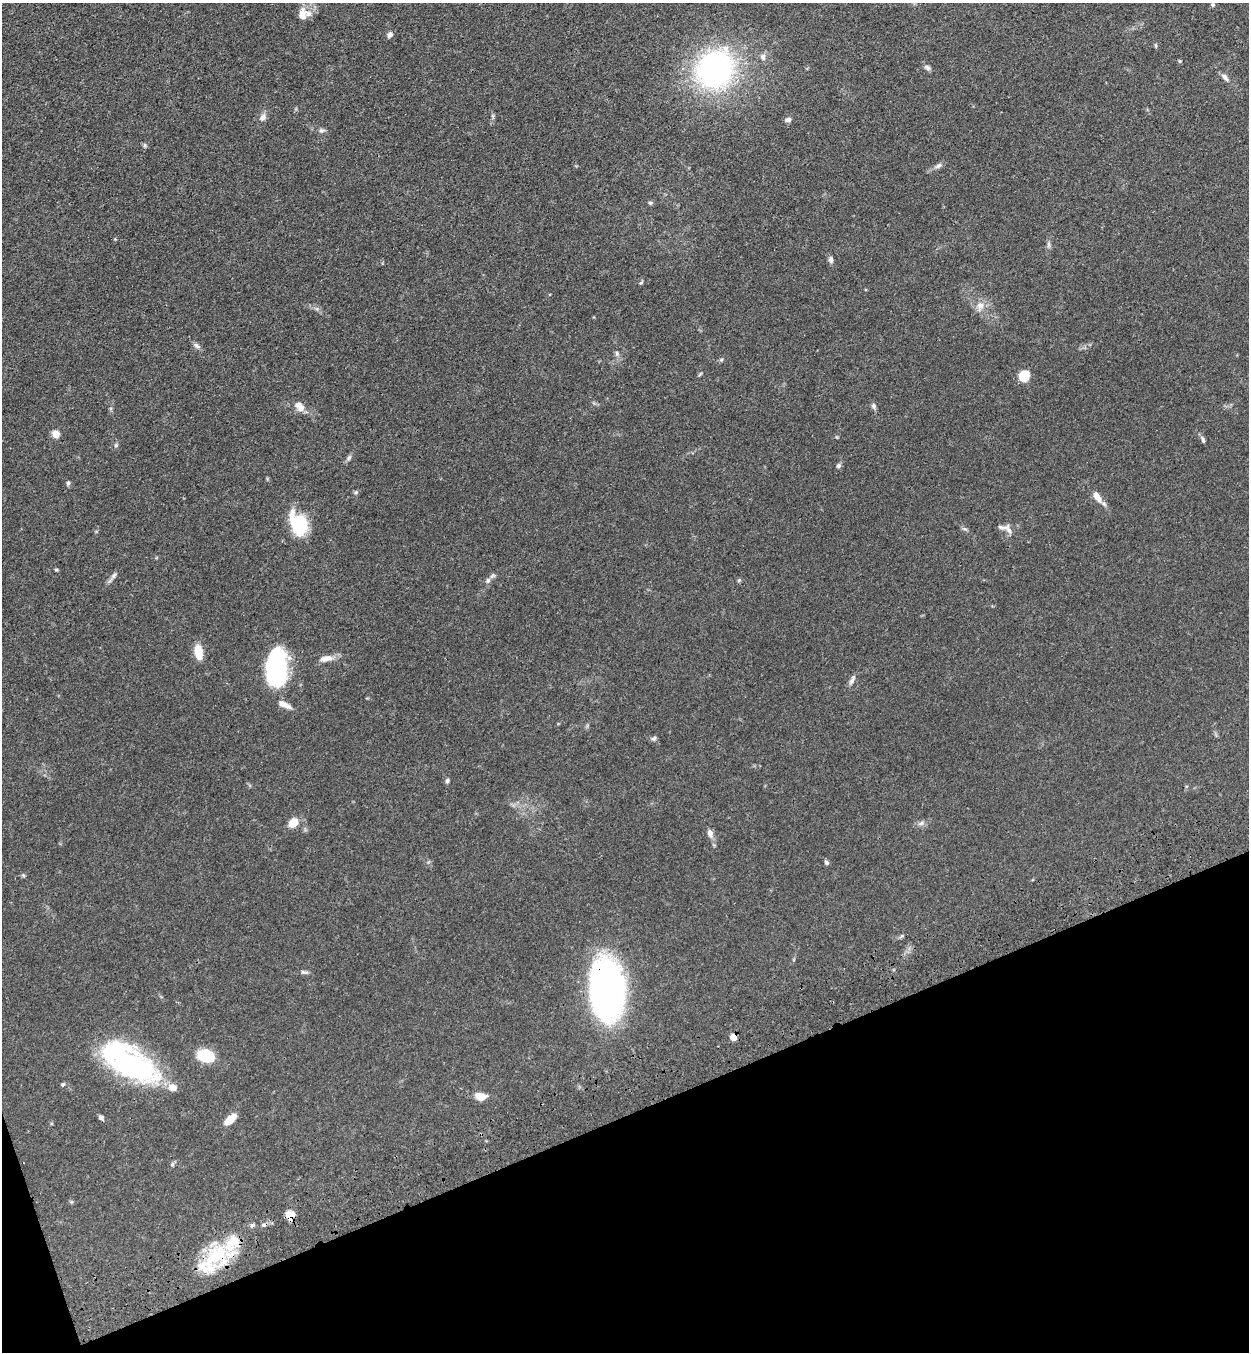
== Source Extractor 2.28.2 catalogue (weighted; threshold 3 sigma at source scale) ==
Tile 14 of 4 x 4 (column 2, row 4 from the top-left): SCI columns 1452-2698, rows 115-1464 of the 5522 x 5630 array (HDU 1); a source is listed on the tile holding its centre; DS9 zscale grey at full resolution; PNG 1251 x 1354 px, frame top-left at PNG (2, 3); no overlay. Shown black and unused: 18% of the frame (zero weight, under 3 of 4 exposures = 6% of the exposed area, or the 3 px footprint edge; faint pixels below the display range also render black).
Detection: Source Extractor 2.28.2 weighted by HDU 2 'WHT'; one run over the whole footprint, this tile lists its part. Background 0.0704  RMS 0.0041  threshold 0.0184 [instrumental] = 3 sigma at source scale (4.5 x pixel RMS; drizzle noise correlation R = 1.50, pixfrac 1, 0.05/0.05 arcsec/px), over >= 5 px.
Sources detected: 77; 4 inside a brighter object's white glare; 1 cosmic-ray / hot-pixel residue — not listed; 6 inside a brighter listed object's ellipse — not listed separately; the other 66 listed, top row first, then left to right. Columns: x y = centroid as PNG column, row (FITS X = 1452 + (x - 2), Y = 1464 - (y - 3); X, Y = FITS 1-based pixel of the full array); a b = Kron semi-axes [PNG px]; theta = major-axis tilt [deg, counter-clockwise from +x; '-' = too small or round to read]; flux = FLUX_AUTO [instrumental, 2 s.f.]
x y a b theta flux
1213 5 5 5 - 0.65
302 14 17 10 86 3.9
390 35 9 6 62 1.2
1156 45 7 3 -81 0.52
763 57 9 7 90 1.6
1180 61 5 4 - 0.48
927 67 9 6 -34 1.2
715 69 52 45 53 87
1225 77 13 6 -47 1.6
492 116 7 4 -89 0.66
263 117 10 7 60 1.9
788 120 8 6 14 1.2
322 130 8 6 10 1
145 145 6 4 89 0.61
938 166 11 6 28 1.4
650 203 6 5 - 0.66
1048 245 9 4 -82 0.92
831 259 9 6 -89 1.2
641 283 7 4 33 0.52
980 306 14 10 83 3.3
196 345 11 6 -29 1.3
617 353 7 5 -86 0.98
700 374 7 3 45 0.46
1024 376 12 10 57 7.3
300 406 15 9 -47 3.4
874 406 8 6 -74 1.1
56 434 5 5 - 7.4
1203 440 10 5 -73 0.93
116 445 6 5 - 0.63
349 458 9 5 46 1
838 466 7 5 45 0.92
68 483 6 5 - 0.75
356 492 6 4 45 0.59
1097 497 17 8 -57 3.7
298 524 26 17 -65 19
965 529 9 4 -25 0.81
1008 530 16 7 -61 2
56 570 6 4 0 0.43
114 575 12 5 49 1.3
488 580 9 7 58 1.3
739 580 6 5 - 0.59
198 652 14 7 -82 7.5
326 659 18 8 9 3.4
276 670 34 23 87 42
852 680 16 5 64 1.6
284 704 18 7 -26 3
654 738 7 6 - 0.9
447 781 6 5 - 0.83
293 822 9 7 48 6.5
921 823 7 4 18 0.9
710 833 10 6 -72 2.1
826 862 7 5 -46 0.8
23 875 6 4 -46 0.52
901 936 8 3 45 0.55
304 972 11 5 -8 1
607 990 48 26 -88 160
733 1037 6 6 - 3.4
206 1056 13 9 -14 18
130 1065 60 29 -23 69
63 1084 6 5 - 0.58
481 1096 12 8 -8 4.6
101 1117 6 5 - 1.2
230 1119 14 7 43 6.1
172 1164 7 5 47 0.73
290 1215 11 10 - 4
217 1255 34 30 31 25
Overlapping masked pixels (flux is a lower limit): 4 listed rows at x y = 607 990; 733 1037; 290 1215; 217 1255